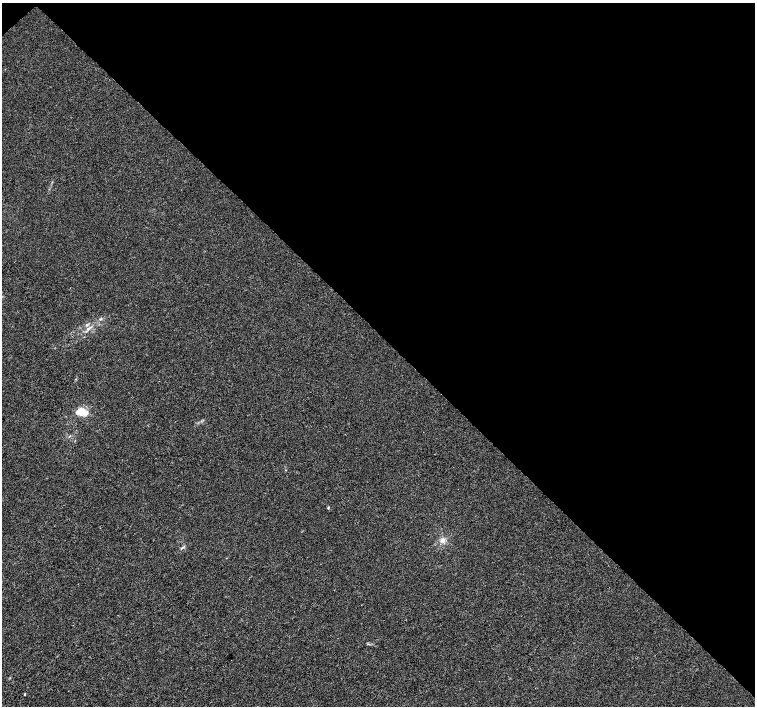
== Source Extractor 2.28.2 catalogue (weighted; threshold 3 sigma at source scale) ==
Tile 3 of 4 x 4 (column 3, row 1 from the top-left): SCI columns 3011-4515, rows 4380-5787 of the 6026 x 6007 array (HDU 1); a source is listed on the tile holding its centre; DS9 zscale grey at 2 x 2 block average (1 PNG px = mean of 2 x 2 image px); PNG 757 x 708 px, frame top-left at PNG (2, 3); no overlay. Shown black and unused: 47% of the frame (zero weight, under 3 of 4 exposures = <1% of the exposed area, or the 3 px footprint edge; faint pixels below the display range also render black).
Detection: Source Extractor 2.28.2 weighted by HDU 2 'WHT'; one run over the whole footprint, this tile lists its part. Background 4.72e-04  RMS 0.0027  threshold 0.0123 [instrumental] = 3 sigma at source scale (4.5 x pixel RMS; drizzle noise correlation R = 1.50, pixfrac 1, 0.0396/0.0396 arcsec/px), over >= 5 px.
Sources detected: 8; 1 inside a brighter listed object's ellipse — not listed separately; the other 7 listed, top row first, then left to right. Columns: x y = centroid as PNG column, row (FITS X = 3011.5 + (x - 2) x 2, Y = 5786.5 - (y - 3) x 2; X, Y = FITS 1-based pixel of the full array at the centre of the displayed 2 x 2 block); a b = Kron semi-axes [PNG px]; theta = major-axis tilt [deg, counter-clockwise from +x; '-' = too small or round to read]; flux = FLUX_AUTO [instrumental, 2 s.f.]
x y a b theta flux
100 319 5 3 - 0.79
87 325 4 3 - 0.77
91 327 5 2 - 0.68
80 412 6 5 - 12
328 507 3 3 - 0.56
442 540 6 5 - 2.4
24 694 2 2 - 1.9